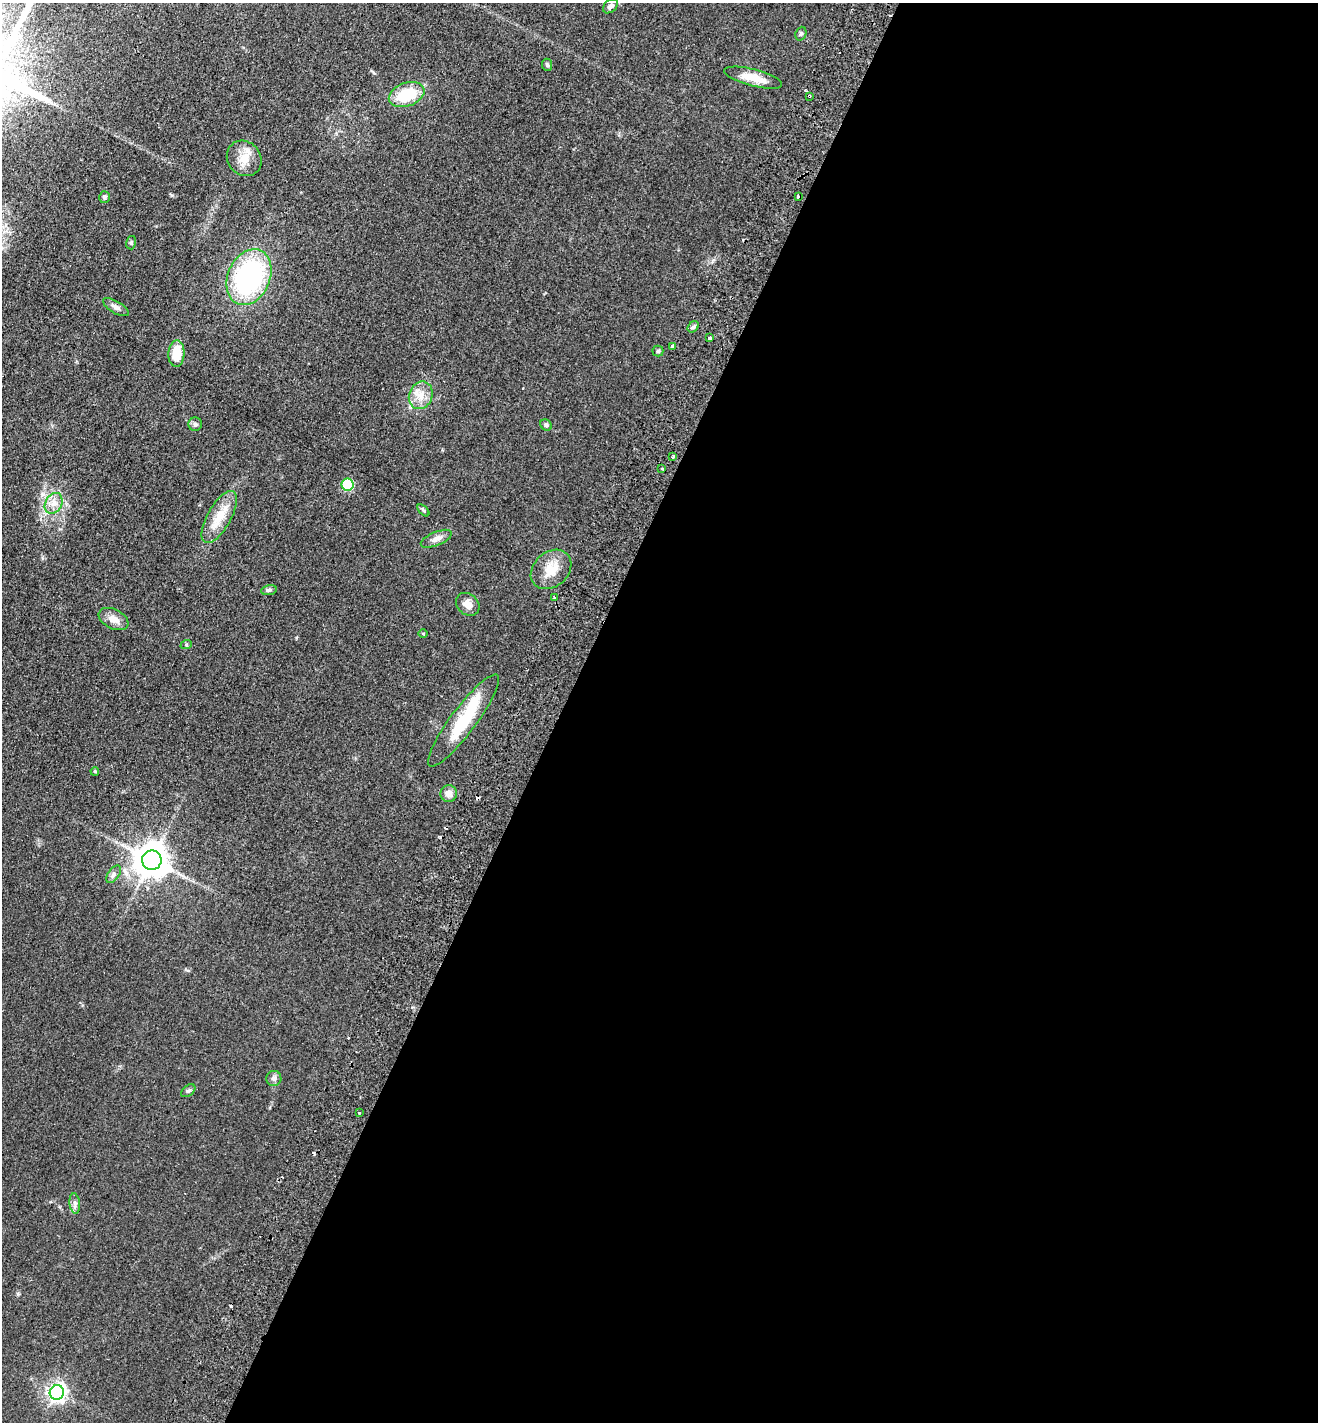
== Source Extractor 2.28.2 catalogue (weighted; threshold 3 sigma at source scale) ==
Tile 12 of 4 x 4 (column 4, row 3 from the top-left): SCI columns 4285-5600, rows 1450-2869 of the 5799 x 5737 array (HDU 1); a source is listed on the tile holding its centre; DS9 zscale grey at full resolution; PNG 1320 x 1424 px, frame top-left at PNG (2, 3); each listed source drawn as its Kron ellipse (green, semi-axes under 4 px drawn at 4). Shown black and unused: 58% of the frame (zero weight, under 2 of 3 exposures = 3% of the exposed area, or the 3 px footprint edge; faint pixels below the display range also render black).
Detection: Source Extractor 2.28.2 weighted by HDU 2 'WHT'; one run over the whole footprint, this tile lists its part. Background 0.0534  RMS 0.0087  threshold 0.039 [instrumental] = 3 sigma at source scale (4.5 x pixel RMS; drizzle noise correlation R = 1.50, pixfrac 1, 0.05/0.05 arcsec/px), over >= 5 px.
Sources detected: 53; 8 cosmic-ray / hot-pixel residue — neither listed nor drawn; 1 inside a brighter listed object's ellipse — not listed separately; the other 44 listed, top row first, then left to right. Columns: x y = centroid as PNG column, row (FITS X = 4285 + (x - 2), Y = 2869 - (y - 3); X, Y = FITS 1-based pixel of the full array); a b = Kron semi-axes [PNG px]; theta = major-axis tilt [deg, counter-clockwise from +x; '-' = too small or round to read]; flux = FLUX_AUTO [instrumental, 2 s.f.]
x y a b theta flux
611 6 8 6 43 2.5
801 34 7 5 69 1.4
547 65 6 5 - 1.4
753 78 30 8 -14 15
407 95 18 11 20 32
809 96 3 3 - 2.4
244 158 19 16 -50 13
798 196 4 3 - 11
104 197 6 5 - 1.7
131 243 7 5 76 1.4
249 277 29 21 66 140
116 307 14 6 -30 3.4
693 327 6 5 - 1.6
710 338 3 3 - 3.2
672 347 3 3 - 13
658 351 5 5 - 1.3
176 354 13 8 87 18
421 395 14 11 68 9.7
195 424 7 6 - 1.9
546 425 6 5 - 2
673 456 3 3 - 1.9
662 469 3 3 - 2.8
348 485 6 6 - 46
54 503 11 8 60 6.1
423 510 7 4 -45 1.4
219 517 29 12 61 18
436 539 16 6 23 4.9
551 569 22 17 42 16
269 590 8 5 10 1.9
554 598 3 3 - 1.8
468 604 13 10 -41 7.6
114 619 16 9 -26 7.1
423 634 5 3 - 0.8
186 645 6 3 19 0.93
464 720 56 12 53 40
95 771 4 3 - 1.1
449 793 8 8 - 5.4
152 860 10 10 - 1600
114 874 10 5 54 2.7
274 1078 7 7 - 2.9
188 1091 8 5 39 1.8
360 1113 3 3 - 1.9
75 1204 10 5 -84 2.7
57 1392 7 7 - 340
Overlapping masked pixels (flux is a lower limit): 2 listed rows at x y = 809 96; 798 196
Unlisted compact peaks at least as high as the median listed source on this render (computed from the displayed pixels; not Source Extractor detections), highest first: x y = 172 195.